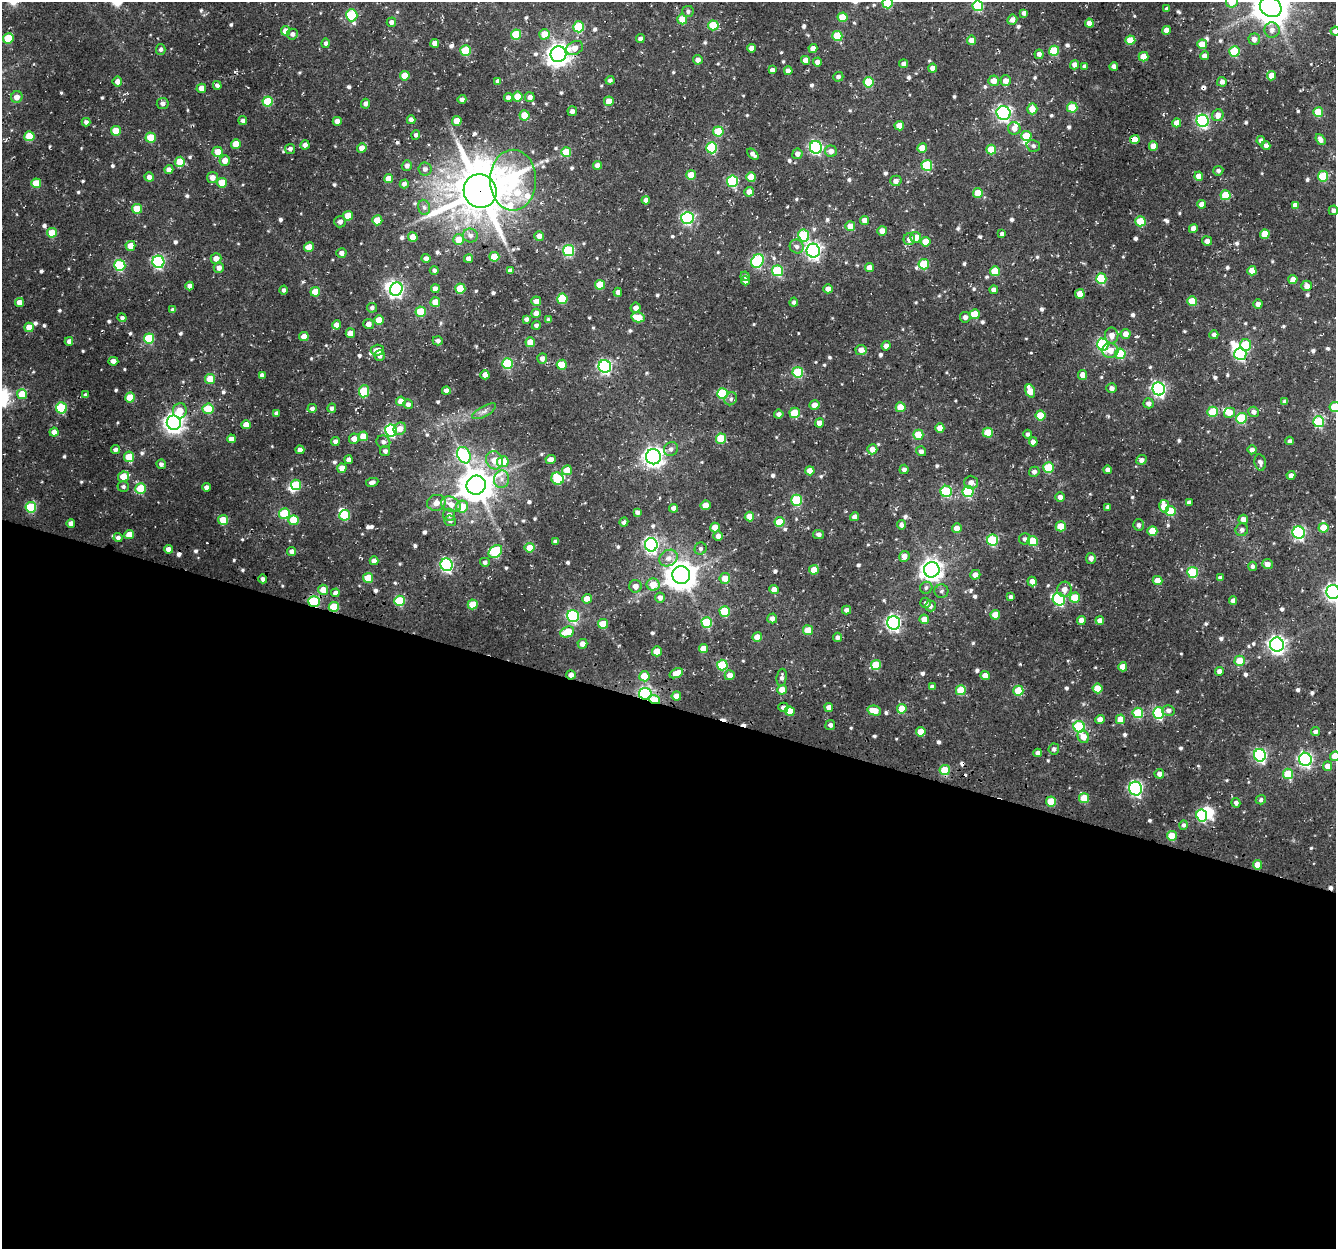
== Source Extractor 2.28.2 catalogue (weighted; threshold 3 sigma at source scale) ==
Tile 14 of 4 x 4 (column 2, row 4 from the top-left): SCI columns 1365-2698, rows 325-1571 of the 5390 x 5589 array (HDU 1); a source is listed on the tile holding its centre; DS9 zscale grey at full resolution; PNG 1338 x 1251 px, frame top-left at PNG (2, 2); each listed source drawn as its Kron ellipse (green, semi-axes under 4 px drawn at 4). Shown black and unused: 44% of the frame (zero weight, under 3 of 4 exposures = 4% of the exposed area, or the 3 px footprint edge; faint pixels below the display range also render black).
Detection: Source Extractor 2.28.2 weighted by HDU 2 'WHT'; one run over the whole footprint, this tile lists its part. Background 0.0431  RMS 0.0049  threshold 0.0219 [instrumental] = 3 sigma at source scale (4.5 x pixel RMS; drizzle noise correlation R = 1.50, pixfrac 1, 0.0396/0.0396 arcsec/px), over >= 5 px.
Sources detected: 723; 6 inside a brighter object's white glare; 10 cosmic-ray / hot-pixel residue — neither listed nor drawn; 5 inside a brighter listed object's ellipse — not listed separately; of the other 702, all 500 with FLUX_AUTO >= 1.26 (the completeness limit of this list) listed and drawn (202 fainter detections not listed), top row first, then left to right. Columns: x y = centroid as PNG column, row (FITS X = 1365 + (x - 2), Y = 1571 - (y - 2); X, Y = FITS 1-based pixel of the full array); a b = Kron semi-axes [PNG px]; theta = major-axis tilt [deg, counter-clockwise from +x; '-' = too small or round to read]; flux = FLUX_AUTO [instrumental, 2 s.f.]
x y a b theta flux
1232 2 6 6 - 9.3
888 3 5 5 - 23
978 6 5 5 - 34
1271 7 11 9 -34 1200
1167 9 4 4 - 1.4
688 11 6 5 - 1.3
1024 13 4 4 - 1.9
352 15 6 5 - 36
843 17 5 5 - 12
682 19 5 5 - 9.1
1012 20 5 5 - 2.7
391 22 5 4 - 2
1089 23 4 4 - 3.7
713 25 5 5 - 14
579 27 5 5 - 28
1166 30 4 4 - 3.6
1272 30 8 7 - 2.6
285 31 5 4 - 5.2
1335 31 4 4 - 1.6
292 34 5 5 - 2
544 34 5 5 - 9
516 35 5 5 - 18
837 36 5 5 - 19
8 38 5 5 - 15
640 39 4 4 - 1.6
1254 39 6 5 - 2.8
971 40 4 4 - 3.3
1130 40 5 4 - 7.6
326 43 5 4 - 1.6
435 43 4 4 - 4.5
1202 44 5 5 - 6.9
575 48 9 6 27 4.5
751 48 4 4 - 2.9
813 48 4 4 - 3.4
161 49 5 5 - 1.4
466 50 5 5 - 22
1054 51 5 5 - 20
1234 52 5 5 - 24
558 54 8 8 - 360
1039 54 4 4 - 2.1
1204 56 4 4 - 3.2
1144 57 5 5 - 8.3
698 60 5 5 - 2.4
805 60 4 4 - 3.6
817 62 4 4 - 2.5
904 64 4 4 - 1.8
1075 65 4 4 - 2.8
1085 66 4 4 - 1.6
1114 66 4 4 - 2.1
933 68 4 4 - 3
772 70 4 4 - 2.1
788 71 4 4 - 3.4
405 76 5 4 - 7.4
1271 76 4 4 - 6.3
838 77 5 4 - 1.5
610 80 4 4 - 1.5
498 81 4 4 - 2.4
994 81 5 5 - 5.1
1006 81 5 5 - 3.8
117 82 5 5 - 3.4
869 82 5 5 - 16
1222 82 5 4 - 2
217 85 4 4 - 1.7
201 88 5 4 - 4
17 97 6 5 - 3.5
517 97 5 5 - 9.9
530 97 5 5 - 2.3
508 98 4 4 - 2.8
462 99 4 4 - 1.7
268 101 5 5 - 21
609 101 5 5 - 5.2
163 103 6 5 - 2
365 104 5 4 - 1.9
1072 108 5 5 - 16
1032 109 5 5 - 5.4
572 111 5 4 - 2
1318 112 5 5 - 14
1004 113 7 6 - 120
525 115 5 5 - 9.1
1218 115 6 5 - 3.8
411 120 4 4 - 2.7
243 121 4 4 - 1.9
337 121 4 4 - 3.4
457 121 5 4 - 7
1202 121 6 6 - 84
86 122 4 4 - 1.7
1177 123 4 4 - 4.3
899 126 4 4 - 5.8
1014 128 6 6 - 3.7
116 131 5 5 - 11
718 131 5 5 - 17
416 135 4 4 - 1.3
29 136 5 5 - 15
1026 136 5 5 - 12
151 138 5 5 - 14
1135 140 5 4 - 6.9
1320 140 6 4 -53 2.4
1261 141 4 4 - 1.9
236 144 5 5 - 10
305 145 4 4 - 2.8
1033 146 7 6 - 1.6
1153 146 5 4 - 4.8
1266 146 4 4 - 2.6
816 147 6 6 - 79
362 148 5 4 - 3.5
712 148 5 5 - 35
922 148 5 4 - 8.5
290 149 5 5 - 1.8
991 150 5 5 - 11
831 151 6 6 - 3.4
218 152 5 5 - 7.4
566 152 5 5 - 14
753 154 7 3 -41 1.9
797 154 5 5 - 2.5
225 160 5 5 - 4.4
180 162 5 5 - 12
597 165 4 4 - 2.6
927 165 5 5 - 29
407 166 5 5 - 2
425 169 6 6 - 2
169 170 4 4 - 2.6
1218 171 5 5 - 1.5
691 175 5 4 - 7.4
1199 176 4 4 - 4.7
1323 176 5 5 - 23
149 177 5 4 - 2.6
751 177 5 5 - 8.7
212 178 5 5 - 3.2
388 179 4 4 - 5.4
513 180 30 23 90 54
733 181 6 5 - 44
896 181 6 5 - 2.6
36 183 5 5 - 12
222 183 5 5 - 9.9
404 184 4 4 - 2.1
480 191 17 16 - 2400
749 192 5 5 - 3.3
978 193 5 5 - 11
1226 195 5 5 - 15
646 200 4 4 - 2.2
1202 204 4 4 - 3.5
1295 205 4 4 - 2.7
424 207 7 6 - 1.5
137 209 5 5 - 11
1333 210 5 4 - 1.6
348 216 5 4 - 9.2
687 218 6 6 - 66
377 220 5 5 - 9.2
865 220 4 4 - 3.9
1140 221 5 5 - 17
340 222 6 5 - 1.9
850 226 5 5 - 5.6
1193 228 4 4 - 3.7
882 231 5 5 - 4
52 233 5 5 - 10
1002 234 4 3 - 1.4
1265 234 5 4 - 9.2
470 236 7 7 - 2.3
539 236 5 4 - 2.8
804 236 6 5 - 29
413 237 5 4 - 6.2
916 237 5 5 - 5.8
459 239 5 5 - 7.1
909 239 6 5 - 2.9
1207 241 5 4 - 2.3
926 242 5 5 - 9
130 246 5 5 - 6.5
797 246 7 6 - 1.8
309 247 5 4 - 7.6
569 251 5 5 - 37
813 251 7 6 - 160
341 253 5 5 - 2.4
494 257 5 5 - 11
216 258 5 5 - 4
426 258 4 4 - 2.1
468 258 4 4 - 2.8
757 261 7 6 - 55
158 262 6 6 - 69
924 264 5 5 - 21
120 265 5 5 - 38
219 268 5 5 - 2.9
869 268 4 4 - 4.8
434 270 5 4 - 1.5
510 271 4 4 - 2
777 271 5 5 - 27
995 271 5 5 - 12
1252 271 5 4 - 5.5
745 276 5 4 - 1.3
1101 279 5 5 - 28
1293 279 5 4 - 4.4
745 281 4 4 - 2.1
600 285 5 5 - 11
190 286 4 4 - 2.4
1307 286 5 5 - 3.3
396 289 7 6 - 100
435 289 4 4 - 3.6
460 289 5 5 - 13
828 289 5 4 - 3
284 290 4 4 - 1.5
994 290 4 4 - 2.8
315 292 5 4 - 9
618 292 4 4 - 2.1
1080 294 5 4 - 7.5
562 299 5 5 - 21
536 301 5 4 - 2.9
1192 301 5 5 - 13
19 302 4 4 - 3.8
435 302 5 5 - 6.6
794 302 4 4 - 1.4
1258 304 4 4 - 2.2
372 308 5 5 - 1.5
636 308 5 5 - 2.7
173 310 4 4 - 1.8
421 312 5 5 - 17
536 313 5 4 - 3.1
974 314 5 5 - 10
638 317 6 5 - 9.8
965 317 5 5 - 2.1
122 318 4 4 - 1.3
526 319 4 4 - 1.7
379 320 5 4 - 6.6
549 320 4 4 - 1.6
368 324 5 5 - 2.8
337 325 4 4 - 4.3
536 325 4 4 - 1.4
29 327 5 4 - 6.8
350 333 5 4 - 5.7
1126 334 5 5 - 4
1112 335 8 6 88 3.9
1214 335 4 4 - 1.6
304 337 5 4 - 5.8
149 338 5 5 - 26
69 341 4 4 - 1.8
438 341 5 5 - 1.6
530 342 5 5 - 7.9
1103 345 6 6 - 61
1246 345 6 5 - 18
886 346 4 4 - 2.1
377 350 6 5 - 4.3
861 350 6 5 - 3.7
1110 351 8 7 - 4.7
1120 354 5 5 - 22
1240 354 6 6 - 58
380 355 5 5 - 1.9
542 358 5 5 - 2.4
113 361 5 4 - 2.5
507 364 5 5 - 31
562 365 5 5 - 9.9
605 366 6 6 - 100
798 372 5 5 - 26
262 375 4 4 - 2.2
485 375 4 4 - 3.9
1083 375 5 4 - 4.2
210 379 5 5 - 13
1112 388 5 5 - 1.9
1159 389 6 6 - 110
364 391 6 5 - 22
446 391 4 4 - 2.5
1030 391 7 4 -68 8.5
22 394 5 5 - 12
722 394 5 5 - 30
86 395 4 4 - 1.5
130 397 5 5 - 12
731 399 7 6 - 1.4
401 401 4 4 - 6
1285 401 4 4 - 1.7
1148 403 5 5 - 2.2
408 404 5 5 - 2.2
814 405 5 5 - 5.4
901 407 5 5 - 8.9
1335 407 5 5 - 16
61 408 5 5 - 31
312 408 4 4 - 1.7
332 408 5 4 - 1.5
208 409 5 5 - 15
180 411 8 7 - 7.4
484 411 13 5 29 2.3
1213 412 5 5 - 17
1254 412 5 5 - 1.9
277 413 4 4 - 1.7
795 413 5 5 - 15
1229 413 6 5 - 4.5
779 414 5 4 - 1.9
1040 415 5 5 - 11
1241 418 5 5 - 28
1319 422 5 5 - 35
174 423 7 7 - 280
819 423 4 4 - 4.3
246 425 5 4 - 4.8
940 428 4 4 - 5
400 429 6 6 - 3.5
391 431 6 6 - 63
54 432 4 4 - 4.4
988 433 5 5 - 12
1027 434 4 4 - 1.3
918 435 5 5 - 9.9
363 436 5 4 - 9
231 439 4 4 - 3.4
354 439 5 5 - 3.8
721 439 5 5 - 19
335 441 4 4 - 1.9
1290 441 4 4 - 1.3
383 442 7 6 - 1.9
1033 442 4 4 - 3.5
115 449 4 4 - 1.8
671 449 7 6 - 1.8
872 449 5 5 - 4.2
300 450 4 4 - 2.9
1252 450 4 4 - 2.2
385 451 5 5 - 1.7
921 451 5 5 - 2
464 455 8 6 -66 50
129 457 5 5 - 12
654 457 7 7 - 260
349 460 4 4 - 2
495 460 9 8 - 6.4
551 460 5 4 - 3.7
1141 460 5 4 - 1.9
503 462 6 5 - 12
1260 462 8 5 -79 1.7
161 464 5 4 - 1.6
342 468 4 4 - 5.2
1048 468 5 5 - 21
904 469 5 4 - 1.7
567 470 5 4 - 7.1
1108 470 4 4 - 2.5
810 471 4 4 - 4.7
1034 472 5 5 - 1.9
1291 475 4 4 - 2.4
124 477 5 5 - 11
502 479 9 7 80 2.8
558 479 6 6 - 21
372 482 6 4 11 2.1
971 482 7 6 - 2.9
296 485 5 5 - 20
476 485 10 9 - 1100
123 487 6 5 - 1.4
206 487 4 4 - 2.2
140 488 5 5 - 18
946 491 5 5 - 34
968 492 5 5 - 35
1060 497 5 4 - 2.5
797 500 5 5 - 31
1189 502 4 4 - 2
436 503 9 8 - 3.8
451 504 10 7 -22 5.4
705 505 5 4 - 6.3
1164 506 6 5 - 9
31 507 5 5 - 28
462 507 6 6 - 12
1108 507 4 4 - 1.5
674 508 4 4 - 2.8
1170 511 5 5 - 17
637 512 4 4 - 1.9
284 513 5 5 - 24
345 515 5 5 - 24
449 515 6 6 - 2
749 517 5 5 - 5.7
855 517 4 4 - 3.1
1243 519 4 4 - 3.1
223 520 5 5 - 10
293 520 5 5 - 12
450 521 6 5 - 1.4
624 522 4 4 - 1.3
780 522 5 5 - 14
71 523 4 4 - 2.1
901 525 5 4 - 1.9
1138 525 5 5 - 1.3
1061 526 5 5 - 10
715 527 5 4 - 6.3
957 528 5 5 - 4.5
1324 528 5 5 - 12
1242 530 6 6 - 1.6
1152 531 5 5 - 10
1299 533 6 6 - 80
129 534 5 4 - 5.2
818 534 5 4 - 1.7
718 536 5 4 - 2.4
118 537 4 4 - 1.7
1024 539 6 5 - 1.4
993 540 5 5 - 33
1033 541 5 5 - 16
555 542 4 4 - 1.7
651 545 7 6 - 120
530 548 5 5 - 6.7
168 549 4 4 - 2.8
701 549 6 5 - 1.3
292 551 4 4 - 2.2
495 552 7 5 45 33
904 556 5 5 - 3.1
668 558 10 7 31 3.1
1091 558 5 5 - 2.1
374 561 4 4 - 3.2
485 562 5 4 - 1.3
1267 564 5 5 - 3.1
447 565 6 6 - 78
1252 566 5 4 - 1.5
814 570 5 4 - 7.3
932 570 8 7 - 320
1193 572 5 5 - 32
681 575 9 8 - 770
975 575 5 5 - 3.3
368 578 5 5 - 13
725 578 5 5 - 6.6
1220 578 4 4 - 1.6
263 579 4 4 - 1.7
1032 581 5 4 - 3.7
1157 581 5 4 - 5.6
653 585 6 6 - 7.8
635 586 6 6 - 3
926 588 6 6 - 1.3
774 589 4 4 - 3.8
1064 589 7 7 - 3.8
323 590 5 5 - 6.8
941 591 7 6 - 1.3
1333 592 7 6 - 160
335 593 4 4 - 2.5
660 597 5 5 - 2.6
1011 597 4 4 - 1.4
1075 598 5 5 - 15
587 599 5 4 - 5.3
1059 599 6 6 - 56
314 601 5 5 - 41
399 601 5 5 - 24
1233 601 4 4 - 2.6
926 603 5 5 - 1.5
473 604 5 5 - 11
930 606 5 5 - 1.6
334 607 5 5 - 15
847 610 4 4 - 1.9
725 611 5 5 - 21
995 615 5 5 - 9
573 616 6 6 - 57
772 618 5 5 - 2.8
924 619 5 4 - 5.3
1081 620 4 4 - 3.5
1100 620 4 4 - 2.7
707 622 5 5 - 26
894 623 7 6 - 120
603 624 5 5 - 11
808 630 5 5 - 10
567 632 7 5 25 14
757 637 5 4 - 7.1
837 637 5 4 - 1.9
582 644 5 5 - 3.4
1277 645 7 6 - 190
703 649 4 4 - 5.9
657 651 5 5 - 8
1240 661 5 5 - 11
722 665 5 5 - 23
876 665 5 5 - 18
1123 667 4 4 - 4.7
1219 671 4 4 - 2.5
676 673 7 4 23 5.6
571 675 5 4 - 2.7
730 675 5 5 - 3.8
985 675 4 4 - 4.3
644 676 5 5 - 11
782 677 9 5 81 1.6
932 687 4 4 - 1.9
1097 688 5 5 - 12
782 690 5 4 - 6.8
961 690 5 5 - 14
1018 691 5 5 - 15
645 694 6 6 - 75
676 696 4 4 - 5.2
654 700 6 4 -17 15
783 707 5 4 - 2
829 707 4 4 - 3
902 709 5 5 - 9.6
1168 710 6 5 - 1.9
790 711 5 4 - 7.4
874 711 7 5 -15 7.4
1138 713 5 5 - 24
1159 713 6 5 - 44
1100 719 5 4 - 3.5
1120 719 5 4 - 6.8
830 725 5 5 - 1.9
1079 727 6 5 - 40
921 732 5 4 - 7.1
1316 732 4 4 - 1.7
1083 737 6 5 - 5.3
1054 749 5 5 - 1.6
1038 753 4 4 - 2.2
1260 755 6 6 - 80
1335 756 5 5 - 10
1305 759 6 6 - 110
1328 766 4 4 - 4.7
945 770 5 5 - 17
1159 774 5 4 - 2.4
1288 774 5 5 - 17
1136 788 7 6 - 98
1084 798 5 5 - 14
1261 800 5 4 - 1.3
1051 801 5 5 - 13
1236 803 4 4 - 1.9
1202 815 6 5 - 40
1184 825 4 4 - 1.5
1172 836 5 5 - 13
1257 865 5 4 - 6.2
Overlapping masked pixels (flux is a lower limit): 7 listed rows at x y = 480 191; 476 485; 314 601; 334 607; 571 675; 645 694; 654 700
Isophote crosses this tile's border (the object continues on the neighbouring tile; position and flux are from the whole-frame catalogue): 9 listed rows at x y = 1232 2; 888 3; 978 6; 1271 7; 1335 31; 1333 210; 1335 407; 1333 592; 1335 756